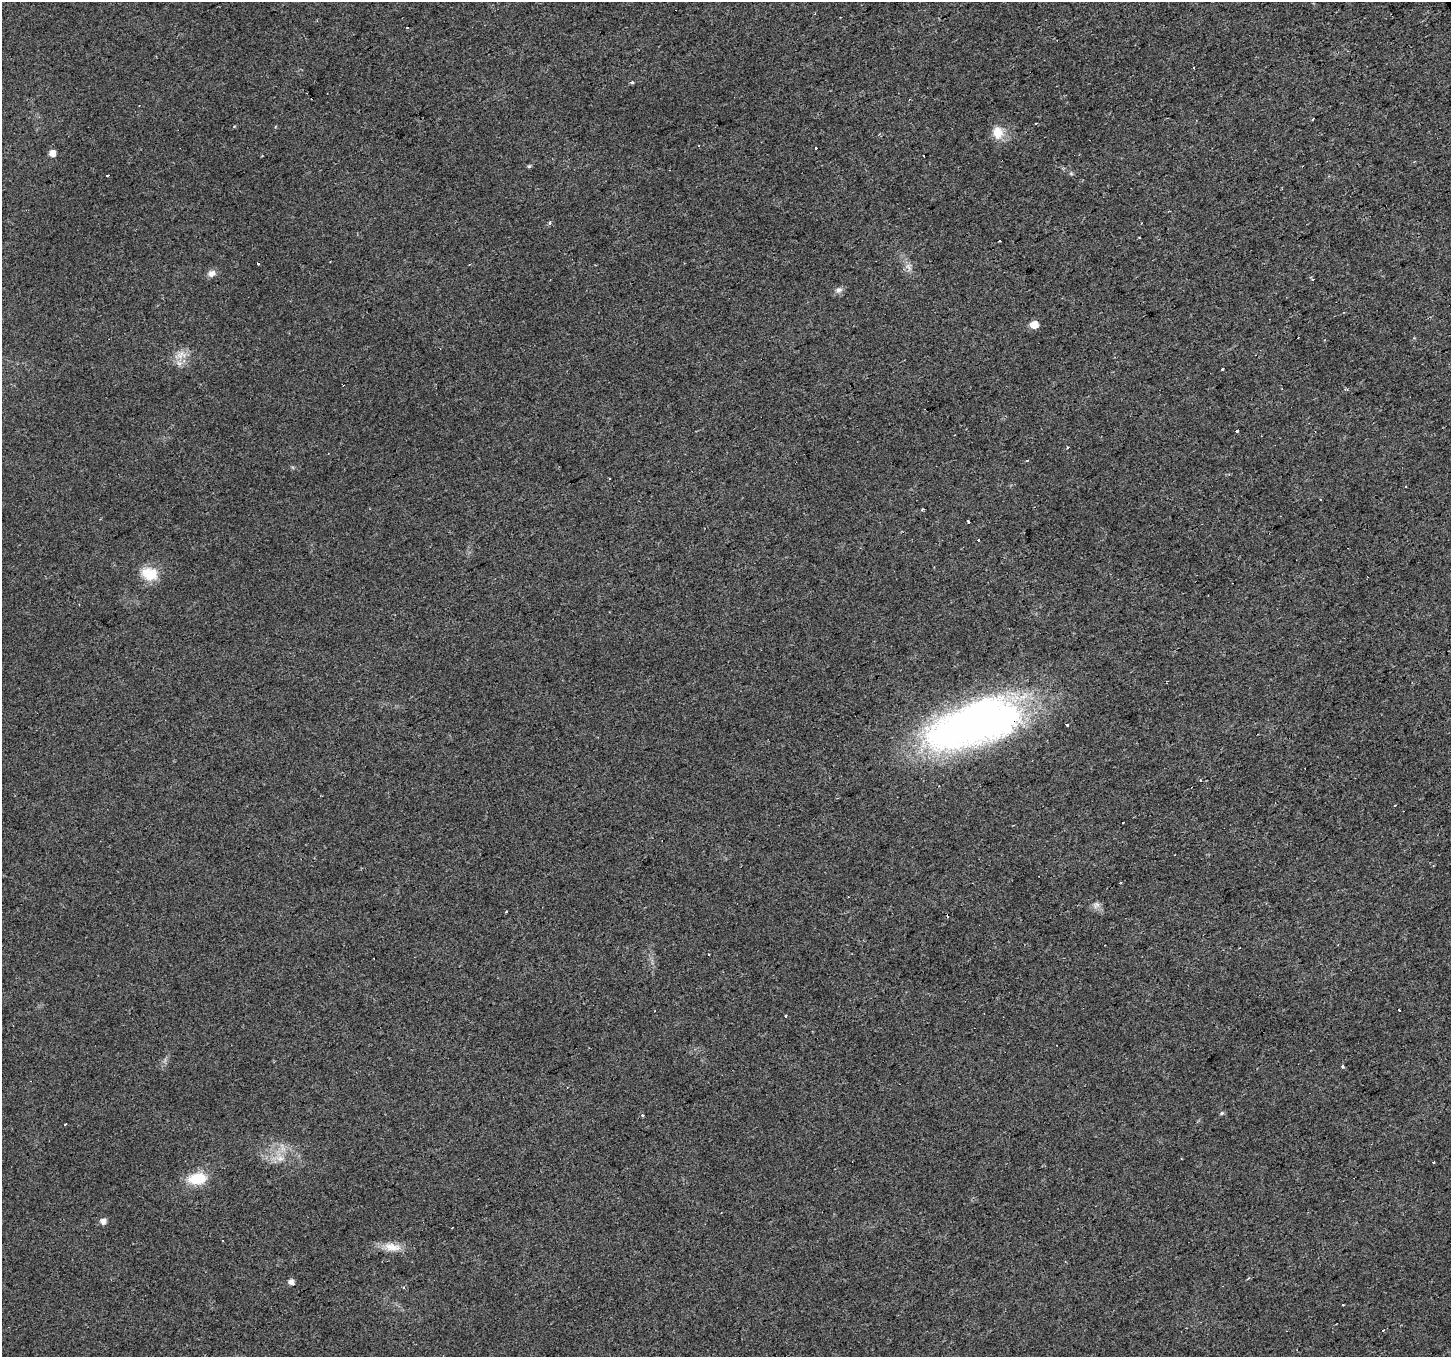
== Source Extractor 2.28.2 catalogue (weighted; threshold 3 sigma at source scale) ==
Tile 10 of 4 x 4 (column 2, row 3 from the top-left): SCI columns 1449-2897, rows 1461-2815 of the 5796 x 5687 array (HDU 1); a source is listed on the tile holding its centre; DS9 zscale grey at full resolution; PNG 1453 x 1359 px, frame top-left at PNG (2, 2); no overlay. Shown black and unused: <1% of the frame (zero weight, under 2 of 3 exposures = <1% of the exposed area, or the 3 px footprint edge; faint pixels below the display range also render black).
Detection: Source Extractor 2.28.2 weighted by HDU 2 'WHT'; one run over the whole footprint, this tile lists its part. Background 0.0148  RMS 0.006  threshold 0.0271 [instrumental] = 3 sigma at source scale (4.5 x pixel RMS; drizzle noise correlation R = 1.50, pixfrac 1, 0.0396/0.0396 arcsec/px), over >= 5 px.
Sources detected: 63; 20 cosmic-ray / hot-pixel residue — not listed; the other 43 listed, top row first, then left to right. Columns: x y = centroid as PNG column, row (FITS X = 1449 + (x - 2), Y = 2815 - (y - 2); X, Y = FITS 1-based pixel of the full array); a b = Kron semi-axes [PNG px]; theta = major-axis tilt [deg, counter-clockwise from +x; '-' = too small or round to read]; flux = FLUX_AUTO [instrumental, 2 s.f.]
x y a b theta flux
632 82 3 3 - 2.3
1313 119 3 2 - 0.87
998 132 17 13 -77 9
816 148 3 3 - 1.9
52 153 6 6 - 4.8
529 166 5 4 - 0.89
1071 173 6 4 -1 0.79
107 175 3 3 - 6.7
549 222 4 4 - 1.4
258 263 3 2 - 0.75
908 267 11 6 -56 2.9
211 273 9 7 30 3.5
1312 280 3 3 - 1.6
839 290 10 7 13 2.4
1034 325 6 5 - 9.9
1325 340 3 3 - 0.41
181 355 17 10 24 6.8
1222 369 3 2 - 2.7
1282 389 3 2 - 0.57
1237 430 3 3 - 8.5
1068 447 3 2 - 0.59
1406 487 3 3 - 1.5
923 509 4 2 - 0.82
968 521 4 3 - 1.4
978 540 3 3 - 1.9
150 574 22 15 -17 14
975 724 101 41 18 310
1066 725 3 3 - 4.5
1120 883 4 3 - 2.5
1096 905 11 7 44 2.4
506 912 3 3 - 1.7
709 954 2 2 - 0.57
1399 1010 3 2 - 0.91
1342 1066 3 3 - 4.3
1222 1113 6 4 17 1
642 1116 3 3 - 4
65 1124 3 3 - 0.98
280 1159 11 8 0 4.4
197 1178 21 13 8 17
103 1221 6 6 - 3.6
392 1247 25 10 -12 8.5
291 1282 6 5 - 3
1343 1304 3 3 - 5.1
Overlapping masked pixels (flux is a lower limit): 1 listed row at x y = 975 724